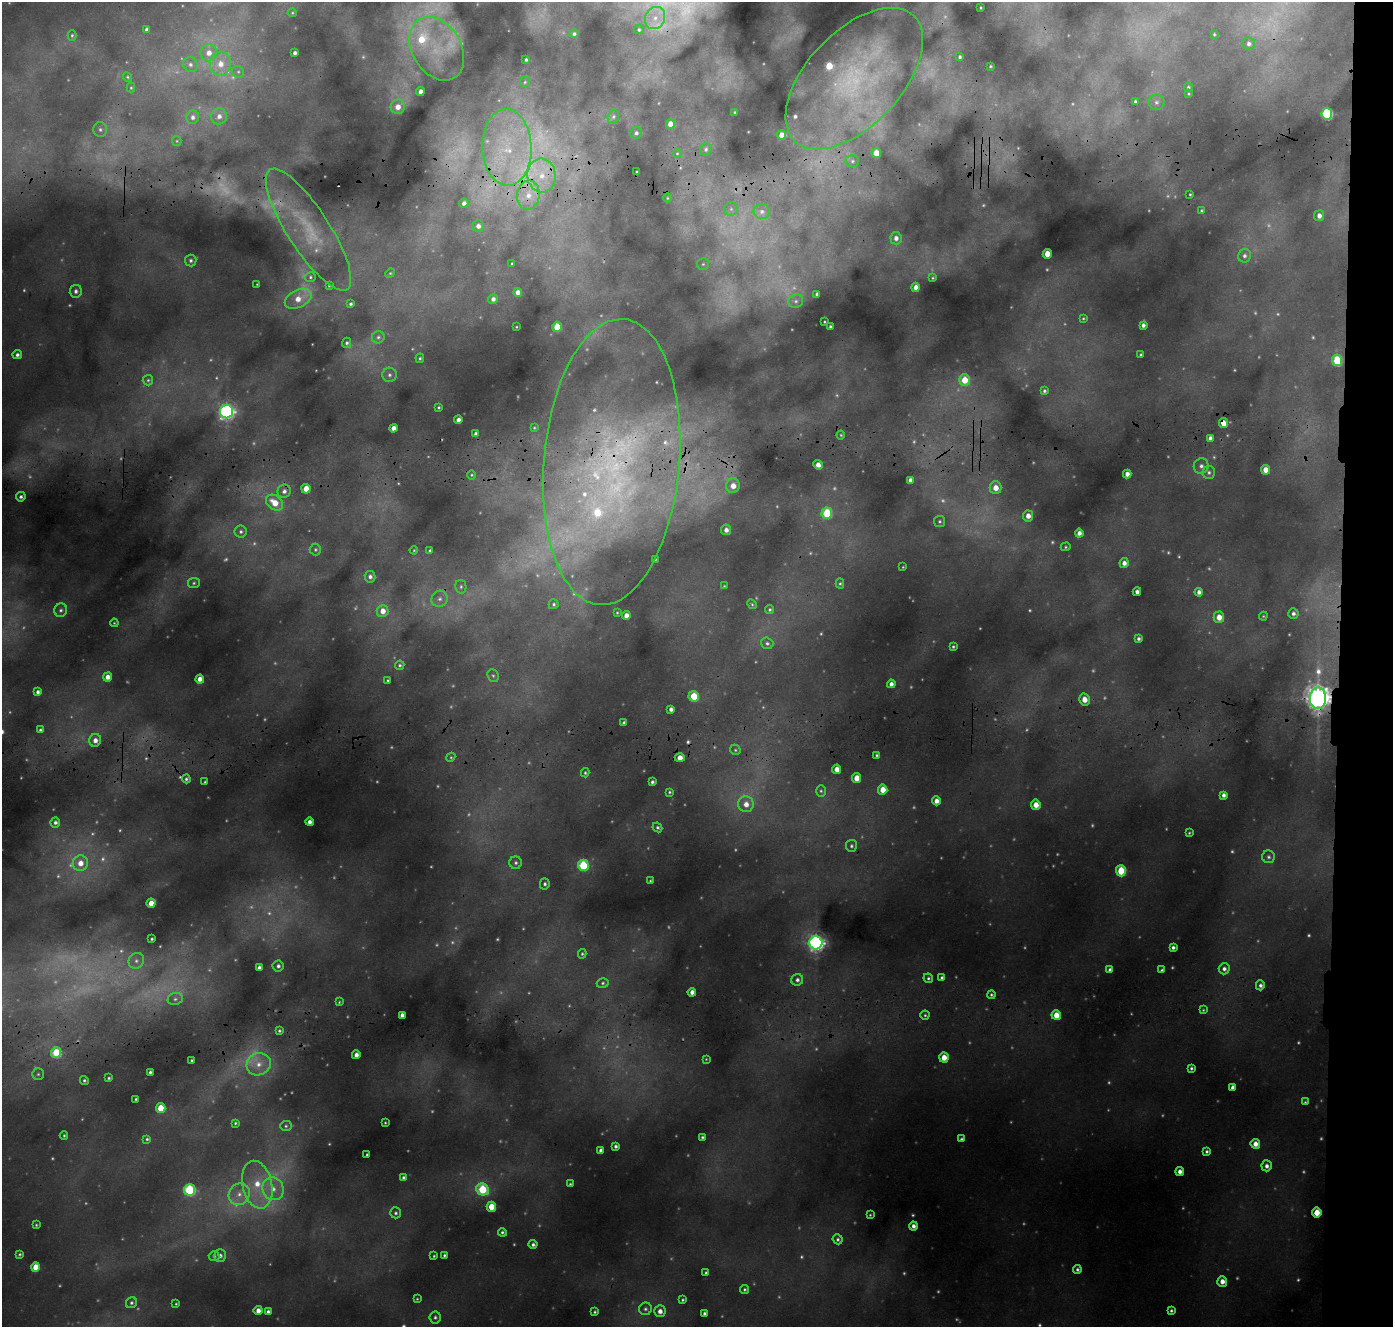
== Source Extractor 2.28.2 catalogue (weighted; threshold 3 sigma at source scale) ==
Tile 6 of 3 x 3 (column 3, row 2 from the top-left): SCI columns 2815-4205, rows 1888-3212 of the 4229 x 5098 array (HDU 1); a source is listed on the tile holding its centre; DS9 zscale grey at full resolution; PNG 1395 x 1329 px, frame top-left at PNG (2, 2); each listed source drawn as its Kron ellipse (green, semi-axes under 4 px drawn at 4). Shown black and unused: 4% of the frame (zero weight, under 3 of 4 exposures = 24% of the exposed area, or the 3 px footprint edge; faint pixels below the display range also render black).
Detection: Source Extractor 2.28.2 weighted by HDU 2 'WHT'; one run over the whole footprint, this tile lists its part. Background 0.119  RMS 0.012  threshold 0.0524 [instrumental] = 3 sigma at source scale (4.5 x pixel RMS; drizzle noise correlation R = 1.50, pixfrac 1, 0.05/0.05 arcsec/px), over >= 5 px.
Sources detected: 408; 112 too faint to see at this stretch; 3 cosmic-ray / hot-pixel residue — neither listed nor drawn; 10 inside a brighter listed object's ellipse — not listed separately; the other 283 listed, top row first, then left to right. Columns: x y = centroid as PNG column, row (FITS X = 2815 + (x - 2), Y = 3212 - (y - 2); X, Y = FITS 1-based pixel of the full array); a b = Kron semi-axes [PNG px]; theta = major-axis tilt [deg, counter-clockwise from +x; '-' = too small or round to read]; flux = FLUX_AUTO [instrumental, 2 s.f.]
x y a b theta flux
981 8 3 2 - 1.1
292 13 4 4 - 1.3
655 18 11 9 64 15
147 29 4 3 - 3.8
639 30 4 4 - 2.1
574 34 4 4 - 2.6
1214 34 3 2 - 1.1
72 35 5 4 - 2
1249 44 6 6 - 4.3
437 49 34 24 -58 73
209 53 8 8 - 12
295 53 4 4 - 3.7
960 57 3 3 - 2.4
526 60 3 3 - 1.9
220 64 12 10 84 18
190 65 8 7 - 5.1
990 66 3 2 - 1.3
238 72 6 5 - 2.6
127 77 5 4 - 1.5
854 79 86 47 46 220
525 82 5 4 - 1.7
1188 87 5 4 - 2
131 88 5 4 - 1.4
420 91 4 4 - 7
1189 94 3 3 - 1.2
1135 102 3 3 - 2.3
1156 102 8 7 - 4.6
398 107 7 7 - 13
735 112 3 2 - 1
1327 114 6 5 - 130
219 116 8 8 - 7.9
193 117 7 6 - 5.3
613 117 7 5 74 2.6
670 124 5 4 - 11
100 129 7 7 - 3.8
636 133 6 5 - 3.3
781 135 4 4 - 12
177 141 5 4 - 1.4
507 147 38 24 -88 100
706 149 6 5 - 2.9
677 153 5 3 - 1.2
876 153 5 4 - 17
852 161 7 6 - 3
637 172 3 3 - 1.8
542 176 17 14 -84 34
1190 194 3 2 - 1.3
528 195 14 11 83 21
667 198 4 3 - 1
464 203 5 4 - 4.9
731 209 7 6 - 3.6
1201 211 3 3 - 1.4
762 212 8 7 - 5.9
1319 216 5 5 - 7.1
478 226 6 6 - 6.4
308 230 71 21 -57 79
896 238 6 5 - 6.5
1047 254 5 4 - 18
1244 256 7 6 - 4
191 260 6 6 - 3.3
512 263 3 2 - 0.92
703 264 6 6 - 2.5
390 273 5 4 - 1.5
310 277 5 4 - 2.1
933 278 4 3 - 1.3
257 284 3 2 - 0.81
329 286 3 2 - 1.3
916 287 4 4 - 9.7
76 291 6 6 - 4.3
518 292 4 4 - 7.4
817 294 4 4 - 3.1
298 299 14 8 26 18
493 299 5 5 - 5.1
796 301 7 7 - 4.2
351 304 3 3 - 2.2
1083 318 4 3 - 1.3
824 322 3 2 - 1.1
1143 325 4 4 - 4.2
830 326 3 3 - 1.9
516 327 3 2 - 0.88
557 327 5 5 - 26
378 337 6 6 - 3.1
347 343 5 4 - 2.6
17 355 4 4 - 3.5
1141 355 3 3 - 1.5
420 358 5 4 - 1.7
1337 360 5 5 - 58
389 375 7 7 - 4.4
148 380 5 5 - 2.2
964 380 6 5 - 24
1044 391 4 4 - 2.3
439 407 3 3 - 1.6
227 412 7 6 - 370
458 420 4 4 - 7.1
1223 423 5 4 - 15
394 428 4 4 - 8.5
534 428 4 3 - 1.2
476 434 4 3 - 4.4
841 435 4 4 - 1.4
1210 438 4 4 - 4.6
612 462 143 68 85 560
818 465 5 4 - 8.6
1201 466 8 7 - 5
1266 470 5 4 - 15
1209 472 6 6 - 3.3
1127 474 4 4 - 7.7
472 475 5 3 - 1.4
910 480 4 4 - 5.8
733 486 7 7 - 14
996 488 6 6 - 13
306 489 5 4 - 18
284 491 7 6 - 5.8
21 497 5 4 - 3.4
274 503 9 7 -40 23
827 513 6 5 - 61
1028 516 5 5 - 9.3
940 521 5 5 - 2.4
726 530 5 5 - 6.7
241 532 6 6 - 3.4
1079 533 4 4 - 6.4
1066 547 5 4 - 1.7
315 550 6 5 - 2.1
414 550 4 3 - 1.3
430 550 3 3 - 2.2
655 559 3 2 - 1.3
1124 563 5 4 - 7.2
903 567 3 2 - 1
370 577 6 5 - 4.8
194 583 6 5 - 2.2
840 583 5 4 - 1.8
724 586 3 3 - 1
461 587 7 5 -78 2.9
1137 592 4 4 - 5.5
1199 592 4 4 - 5.3
440 599 8 7 - 5.9
554 604 5 5 - 2.3
752 604 5 4 - 1.7
770 609 4 4 - 1.9
61 610 7 6 - 3.7
382 611 6 6 - 14
617 613 4 3 - 1.2
1293 613 5 5 - 4.4
626 616 4 4 - 9.8
1263 616 4 4 - 1.2
1219 617 5 5 - 14
114 623 4 3 - 1.2
1138 639 3 3 - 3
767 643 6 6 - 3.2
953 647 3 3 - 1.8
400 665 5 4 - 2.1
493 676 7 5 -66 2.7
107 677 5 4 - 9.7
200 679 4 4 - 10
388 680 3 2 - 1.3
891 684 4 4 - 6
38 692 4 4 - 4.2
694 696 5 5 - 33
1318 698 10 8 90 1300
1084 699 6 5 - 12
671 709 4 4 - 4.6
624 722 3 3 - 2.4
40 730 4 4 - 2.1
95 740 6 6 - 8.7
735 750 5 5 - 2.2
877 755 3 3 - 1.9
451 757 5 3 - 1.4
680 758 5 4 - 10
837 769 4 4 - 12
585 773 4 3 - 1.7
856 778 5 4 - 16
186 779 4 4 - 2.2
205 782 3 3 - 1.3
652 782 3 3 - 2.8
883 790 5 4 - 19
821 791 6 5 - 2.1
669 792 3 3 - 1.6
1223 795 4 4 - 4.8
936 801 4 4 - 8.6
746 804 8 8 - 12
1036 805 5 4 - 14
55 822 5 5 - 3.8
309 822 4 4 - 5.6
657 827 5 4 - 2.4
1189 833 3 2 - 1.2
851 846 6 5 - 2.7
1268 857 6 6 - 3.2
80 863 8 7 - 15
516 863 6 6 - 3.3
583 865 5 5 - 78
1121 871 5 5 - 51
650 881 3 2 - 1
545 884 5 5 - 2.8
151 903 4 4 - 16
152 939 3 3 - 1.7
816 943 6 6 - 490
1173 947 4 3 - 3.4
582 954 5 3 - 1.8
136 961 8 7 - 5
278 966 5 5 - 4
259 968 4 4 - 4.7
1224 969 5 5 - 5
1110 970 4 4 - 4.1
1162 970 3 2 - 1.5
928 978 5 4 - 2.3
942 978 4 3 - 2.7
797 980 6 6 - 4
603 983 6 5 - 2.3
1260 985 5 4 - 3.9
692 992 4 4 - 7.4
991 995 4 4 - 2.2
175 999 8 6 15 4.3
339 1002 4 3 - 1.3
1203 1010 4 3 - 1.3
402 1015 4 4 - 6.7
925 1015 4 4 - 1.9
1056 1015 4 4 - 20
279 1031 4 4 - 1.9
56 1052 5 5 - 58
356 1055 4 4 - 6.8
944 1057 5 4 - 17
706 1059 4 3 - 1.1
192 1060 3 2 - 1.5
259 1064 12 11 - 16
1191 1068 3 3 - 2.4
150 1072 3 3 - 2.6
38 1074 5 5 - 2.4
109 1078 3 3 - 1.7
84 1080 4 4 - 2.2
1233 1087 4 4 - 5.9
136 1099 3 3 - 1.5
1305 1102 4 4 - 1.4
161 1108 5 4 - 32
235 1123 4 3 - 1.6
385 1123 3 2 - 1.2
286 1126 6 5 - 2.3
64 1135 4 3 - 1.7
702 1137 3 3 - 2
147 1139 4 4 - 1.9
961 1139 4 3 - 2.2
1255 1144 5 4 - 9.8
616 1146 4 3 - 3.3
601 1150 4 4 - 4.9
1207 1151 4 3 - 2.5
367 1154 3 3 - 1.5
1267 1166 5 5 - 5.6
1180 1171 4 4 - 6.8
403 1177 3 3 - 2.4
570 1184 4 3 - 1.6
257 1185 24 15 -77 44
273 1189 11 10 - 17
482 1189 6 6 - 68
189 1190 6 5 - 120
239 1194 11 10 - 14
491 1207 5 4 - 29
396 1213 5 5 - 2.8
1317 1213 5 4 - 24
870 1215 3 3 - 1.3
36 1225 3 2 - 1.2
913 1226 4 4 - 5.9
502 1232 4 4 - 2.4
838 1239 5 5 - 2.6
533 1244 4 4 - 3.3
20 1254 3 3 - 1.7
444 1255 3 3 - 2
214 1256 5 5 - 2.7
220 1256 6 6 - 4.6
434 1256 3 3 - 1.4
35 1267 5 4 - 21
1077 1269 4 4 - 2.7
706 1273 4 3 - 2.4
1222 1281 5 5 - 9.4
744 1289 4 4 - 1.9
417 1299 3 3 - 1.2
682 1300 3 3 - 1.8
131 1303 6 5 - 2.7
176 1304 4 3 - 1.3
645 1309 6 6 - 3.1
258 1310 4 4 - 8.4
268 1311 4 4 - 3.2
660 1311 6 5 - 7.3
1171 1311 4 4 - 2.3
595 1312 4 3 - 1.8
704 1313 4 3 - 2.7
435 1317 6 5 - 3.1
Overlapping masked pixels (flux is a lower limit): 5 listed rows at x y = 308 230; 1223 423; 612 462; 1318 698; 680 758
Isophote crosses this tile's border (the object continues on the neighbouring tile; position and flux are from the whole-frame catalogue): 1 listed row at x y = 854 79